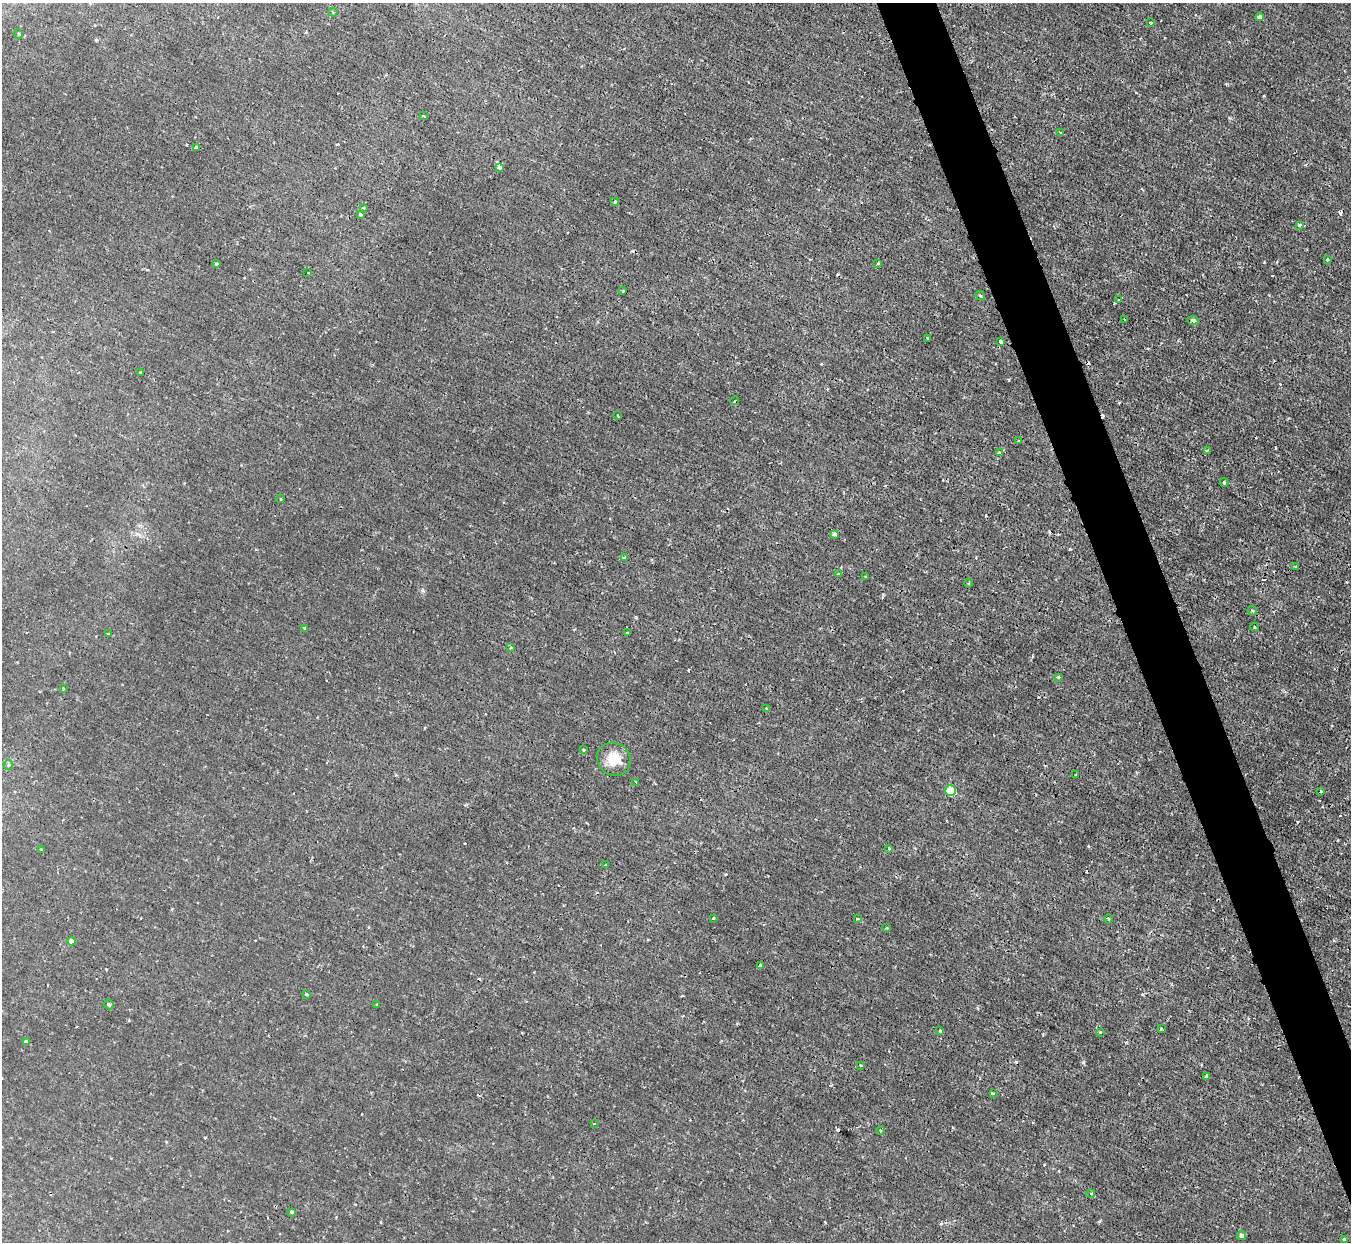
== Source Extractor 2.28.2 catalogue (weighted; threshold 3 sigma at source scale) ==
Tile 6 of 4 x 4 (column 2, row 2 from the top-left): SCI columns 1351-2699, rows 2631-3870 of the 5398 x 5387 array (HDU 1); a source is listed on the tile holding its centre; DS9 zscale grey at full resolution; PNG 1353 x 1244 px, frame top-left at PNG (2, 3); each listed source drawn as its Kron ellipse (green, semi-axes under 4 px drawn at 4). Shown black and unused: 4% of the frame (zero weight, under 2 of 3 exposures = <1% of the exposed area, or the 3 px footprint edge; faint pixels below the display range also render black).
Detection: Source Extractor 2.28.2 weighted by HDU 2 'WHT'; one run over the whole footprint, this tile lists its part. Background 0.0019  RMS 0.0015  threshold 0.00653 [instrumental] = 3 sigma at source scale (4.5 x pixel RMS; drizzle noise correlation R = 1.50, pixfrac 1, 0.05/0.05 arcsec/px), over >= 5 px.
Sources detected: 92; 14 cosmic-ray / hot-pixel residue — neither listed nor drawn; the other 78 listed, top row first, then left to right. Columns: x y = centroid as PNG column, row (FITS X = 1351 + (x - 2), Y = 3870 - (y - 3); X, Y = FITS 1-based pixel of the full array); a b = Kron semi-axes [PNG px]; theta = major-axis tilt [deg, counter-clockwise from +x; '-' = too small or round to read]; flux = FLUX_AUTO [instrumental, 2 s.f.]
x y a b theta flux
333 12 4 4 - 0.18
1260 17 4 4 - 0.66
1151 23 4 3 - 0.17
19 34 5 3 - 0.14
423 116 4 2 - 0.15
1060 133 4 2 - 0.16
196 147 3 3 - 0.3
499 167 4 3 - 0.65
615 202 4 4 - 0.15
363 208 3 3 - 0.24
360 215 4 3 - 0.67
1299 225 4 3 - 0.38
1327 259 3 2 - 0.2
216 263 3 3 - 0.19
878 263 3 2 - 0.14
308 273 3 2 - 0.093
623 291 3 3 - 0.14
980 296 5 3 - 0.22
1119 300 3 2 - 0.15
1124 319 2 2 - 0.11
1193 320 6 4 -5 0.44
928 338 3 3 - 0.71
1000 341 4 3 - 0.8
141 373 3 3 - 0.29
735 401 4 2 - 0.14
618 416 3 2 - 0.14
1019 441 3 3 - 0.32
1207 450 3 2 - 0.15
999 453 3 3 - 0.33
1224 482 4 3 - 0.22
281 499 2 2 - 0.16
834 534 4 3 - 0.47
625 557 3 3 - 0.42
1295 566 3 2 - 0.18
839 574 3 2 - 0.2
866 577 3 3 - 0.18
969 583 4 3 - 0.15
1252 611 5 4 - 0.21
1254 627 4 3 - 0.13
304 628 4 3 - 0.2
627 633 3 2 - 0.18
109 634 3 3 - 0.26
511 648 3 3 - 0.18
1058 677 3 3 - 0.15
63 689 3 3 - 0.15
767 708 4 2 - 0.15
584 750 3 3 - 0.16
614 759 17 16 - 2.6
8 765 5 4 - 0.21
1076 775 3 2 - 0.13
636 782 3 2 - 0.12
950 791 5 5 - 5.9
1321 791 3 3 - 0.25
889 848 3 3 - 0.25
41 849 3 2 - 0.23
606 865 3 3 - 0.15
713 918 3 2 - 0.15
857 919 4 3 - 0.26
1108 919 4 3 - 0.14
887 928 3 3 - 0.15
71 941 4 4 - 1
760 965 3 3 - 0.33
306 994 3 3 - 0.34
109 1004 5 4 - 0.3
377 1005 3 2 - 0.11
1161 1029 3 3 - 0.19
940 1031 3 3 - 0.35
1100 1032 3 3 - 0.16
26 1041 4 3 - 0.46
860 1065 3 2 - 0.18
1207 1076 4 3 - 0.69
993 1093 4 2 - 0.14
594 1124 3 2 - 0.13
880 1130 4 3 - 0.15
1091 1193 4 3 - 0.14
292 1212 4 3 - 0.29
1242 1235 4 4 - 0.6
1344 1239 4 3 - 0.26
Unlisted compact peaks at least as high as the median listed source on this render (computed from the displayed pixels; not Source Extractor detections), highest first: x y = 1070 549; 1264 262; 1083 1062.